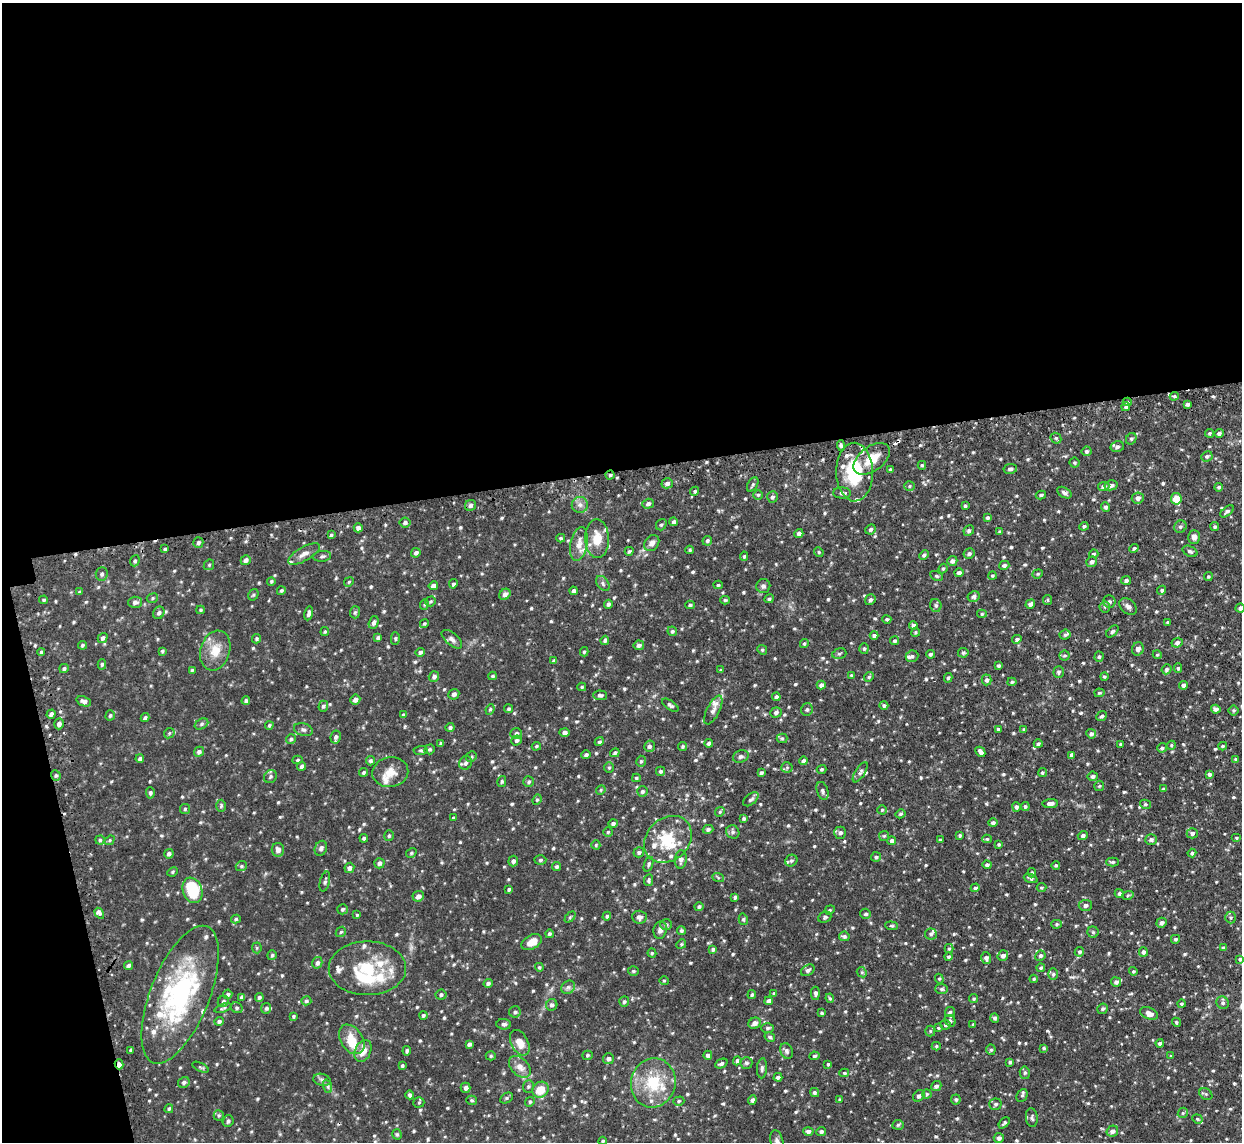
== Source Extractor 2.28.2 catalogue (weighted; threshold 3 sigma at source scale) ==
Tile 1 of 4 x 4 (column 1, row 1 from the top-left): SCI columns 34-1273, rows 3580-4719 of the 5026 x 4998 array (HDU 1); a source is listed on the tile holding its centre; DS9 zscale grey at full resolution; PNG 1244 x 1144 px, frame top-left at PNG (2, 3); each listed source drawn as its Kron ellipse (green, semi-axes under 4 px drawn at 4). Shown black and unused: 44% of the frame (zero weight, under 2 of 3 exposures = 4% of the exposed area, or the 3 px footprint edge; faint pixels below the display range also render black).
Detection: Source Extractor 2.28.2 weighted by HDU 2 'WHT'; one run over the whole footprint, this tile lists its part. Background 0.101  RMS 0.0077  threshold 0.0345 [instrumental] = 3 sigma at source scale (4.5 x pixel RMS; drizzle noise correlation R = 1.50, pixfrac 1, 0.05/0.05 arcsec/px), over >= 5 px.
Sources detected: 754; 1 inside a brighter object's white glare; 3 cosmic-ray / hot-pixel residue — neither listed nor drawn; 37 inside a brighter listed object's ellipse — not listed separately; of the other 713, all 500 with FLUX_AUTO >= 0.932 (the completeness limit of this list) listed and drawn (213 fainter detections not listed), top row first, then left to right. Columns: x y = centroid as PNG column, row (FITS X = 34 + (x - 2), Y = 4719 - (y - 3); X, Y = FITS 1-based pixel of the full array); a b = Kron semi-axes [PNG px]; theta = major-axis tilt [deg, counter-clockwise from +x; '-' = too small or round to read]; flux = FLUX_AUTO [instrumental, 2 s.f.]
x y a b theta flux
1174 396 4 4 - 1
1127 402 4 4 - 1.2
1188 404 4 3 - 2
1126 407 4 4 - 1.5
1210 433 4 4 - 1.2
1219 433 5 4 - 1.8
1056 438 6 5 - 1.2
1131 439 6 5 - 1.3
841 445 5 4 - 1.4
1117 447 7 5 14 2.1
1086 451 5 5 - 1.4
1207 456 6 5 - 1.6
872 459 21 12 37 16
1075 463 5 5 - 1
922 465 4 4 - 1.1
1010 469 7 5 10 2
890 470 4 4 - 1.4
854 472 29 18 -89 41
610 475 4 4 - 1
667 483 6 5 - 2.5
753 485 8 5 62 1.4
1111 485 6 5 - 2.5
909 486 5 5 - 1
1104 486 6 4 8 2.7
1219 487 4 3 - 1.4
695 491 5 4 - 1.3
842 493 9 5 -1 2.4
1064 493 8 5 -32 2.3
758 495 4 4 - 1.1
1041 495 5 3 - 1.2
772 497 6 5 - 1.8
1138 498 6 5 - 2.9
1176 499 5 5 - 20
648 504 6 5 - 2.2
470 505 6 5 - 2.2
580 505 8 8 - 3.2
965 506 3 3 - 1.4
1105 507 5 4 - 1.7
1227 511 8 4 41 1.6
987 518 4 4 - 1.5
405 522 5 5 - 1.9
674 522 4 4 - 1.6
661 525 6 5 - 1.2
1084 526 4 4 - 1.3
1180 527 6 5 - 1.6
1215 527 4 4 - 1.3
358 528 4 4 - 2.3
870 529 5 5 - 1.8
969 530 5 5 - 1.4
1000 532 4 4 - 1.2
799 533 5 4 - 2
331 535 4 4 - 1.1
1194 537 7 6 - 3
561 538 4 3 - 1.1
597 539 19 11 -89 12
707 541 5 4 - 1.4
198 542 5 5 - 1.6
652 543 8 7 - 3.5
579 544 17 8 79 6.8
1134 548 5 4 - 1.3
165 549 3 3 - 1.1
690 550 4 3 - 1
629 551 4 4 - 1.1
1190 551 8 5 -27 1.6
819 552 5 4 - 0.96
416 553 5 4 - 2
304 554 18 7 30 4.6
969 554 6 5 - 1.8
1094 554 5 4 - 1.2
924 555 5 4 - 1.6
322 556 9 5 8 1.6
744 556 4 4 - 1.2
246 560 5 4 - 2.6
135 561 6 4 68 1.4
952 561 5 4 - 2.6
1092 562 5 5 - 1.9
209 565 6 4 44 0.98
1004 565 5 4 - 1.7
943 568 5 3 - 0.97
959 573 5 4 - 2.1
102 574 7 6 - 1.8
1038 574 5 4 - 0.96
936 576 7 4 -27 1.2
992 576 4 4 - 0.96
1208 576 4 4 - 1
1126 580 5 4 - 1.5
271 581 4 4 - 1
349 582 5 4 - 0.94
603 583 8 5 -53 1.8
453 584 5 4 - 1.3
718 585 4 4 - 1.1
433 586 5 4 - 3.5
763 586 7 7 - 2.1
1162 590 5 4 - 1.3
281 591 4 4 - 1.1
574 591 4 3 - 1.7
79 592 4 3 - 1.1
505 594 6 5 - 3.1
253 595 6 5 - 1.2
974 597 6 5 - 1.6
152 598 6 4 24 1.1
769 599 5 4 - 1.3
44 600 4 3 - 1.1
725 600 5 3 - 1.1
870 600 5 5 - 2.1
1047 600 5 4 - 0.96
430 601 5 5 - 0.97
135 602 7 5 3 2.6
1109 602 6 6 - 1.7
424 604 5 4 - 0.97
608 604 4 4 - 1.7
1030 604 5 4 - 2.3
690 605 5 4 - 1.2
936 605 6 5 - 1.6
1105 607 5 5 - 1.2
1128 607 10 7 -42 2.8
1240 608 4 4 - 2
200 610 4 3 - 0.99
355 612 6 5 - 1.2
159 613 6 5 - 1.9
309 613 7 3 77 2.2
982 614 5 4 - 1
887 619 4 4 - 0.97
1168 622 3 3 - 0.95
374 623 6 5 - 2.3
424 624 5 4 - 0.99
913 625 4 4 - 1.6
672 631 5 4 - 1.4
1112 631 7 4 44 1.4
325 632 4 4 - 1
915 632 5 4 - 1.1
874 635 4 4 - 1.7
1065 635 5 5 - 1.5
103 638 5 4 - 2
378 638 4 3 - 1.8
257 639 5 4 - 1.1
395 639 6 4 -88 1.1
452 639 12 6 -41 2.8
1017 639 5 4 - 1.5
605 640 4 4 - 1.6
894 641 4 4 - 1.4
1177 643 6 4 25 2.2
804 644 4 4 - 1.1
82 645 4 4 - 1.1
639 645 5 5 - 2.2
864 648 5 5 - 1.3
1138 649 7 6 - 3.2
215 650 20 14 73 13
762 650 5 4 - 1
162 651 3 3 - 0.93
41 652 4 4 - 1.2
420 652 5 4 - 1.7
584 652 4 3 - 1.1
963 653 5 5 - 1.4
839 654 7 5 17 1.5
930 654 4 4 - 1.7
1064 655 5 5 - 1.2
1157 655 4 4 - 0.95
912 656 6 5 - 1.8
1099 657 5 4 - 1.2
554 661 4 4 - 2
102 664 5 4 - 1.3
998 666 3 3 - 1.2
64 668 5 4 - 1.5
1178 668 5 4 - 1.1
1166 669 5 4 - 1.6
192 670 3 3 - 0.93
721 670 4 3 - 1.1
1059 672 6 5 - 1.5
851 675 4 4 - 0.97
493 676 4 3 - 1.1
1104 676 4 4 - 1.1
434 677 5 5 - 2
869 677 5 4 - 1
948 678 5 4 - 1.2
987 680 5 5 - 2.1
1012 682 4 4 - 1.2
821 685 4 4 - 2.5
1183 685 4 4 - 2.2
582 687 4 4 - 0.97
1099 693 5 4 - 0.97
454 694 5 5 - 2.5
600 695 7 4 -3 1.8
776 697 4 4 - 2
355 700 5 5 - 3.5
84 701 7 4 -20 2.8
246 701 4 4 - 1.6
670 705 9 4 -34 1.7
884 705 4 4 - 1.4
323 706 5 4 - 1.7
490 709 5 4 - 1.1
509 709 4 4 - 1.2
807 709 6 5 - 1.5
1216 709 5 4 - 2.8
713 710 16 6 63 3.7
1233 710 5 5 - 1.1
776 713 6 5 - 1.9
51 714 4 4 - 2.2
110 715 5 4 - 1.2
403 715 4 3 - 1.3
1102 716 5 4 - 1.5
145 718 4 3 - 1.7
59 724 5 5 - 2.4
201 724 7 5 28 1.5
269 725 4 3 - 1
450 727 4 4 - 1.6
998 729 4 4 - 1.3
303 730 9 6 -16 2.2
1024 730 4 4 - 1.5
564 732 5 4 - 2.2
169 733 6 4 46 1.2
516 733 6 5 - 2
1091 734 5 4 - 2
336 737 6 5 - 2.2
782 738 5 5 - 1
291 739 5 4 - 1.4
516 740 5 5 - 1.8
599 742 5 4 - 1.3
441 743 4 3 - 1.3
709 743 4 4 - 2.1
1038 744 4 4 - 1.9
1120 744 3 3 - 1.1
1171 745 4 4 - 0.95
536 746 4 4 - 0.99
649 746 6 5 - 2
682 746 4 4 - 1.2
1223 746 4 3 - 1.1
1162 748 5 4 - 1.3
430 749 5 4 - 1.3
421 750 7 4 5 1.1
199 752 5 4 - 2.2
980 752 5 4 - 2.7
615 753 5 4 - 1.4
586 755 5 4 - 1.6
1071 755 4 3 - 1.7
471 757 5 5 - 1.2
741 757 8 6 20 2
140 759 4 3 - 1.7
1236 759 4 4 - 1
298 760 5 4 - 1.1
371 761 4 4 - 1.6
641 761 5 4 - 1.2
803 761 4 4 - 2.2
465 763 7 6 - 2.1
302 766 4 4 - 2.3
787 767 5 5 - 1
609 768 5 4 - 1
821 769 5 4 - 1.1
660 771 4 4 - 1.5
364 772 4 4 - 1.2
390 772 18 15 10 9.2
860 772 11 5 58 2
761 773 4 4 - 1.5
1042 773 4 4 - 1.3
1209 774 4 4 - 2
56 775 5 4 - 1.2
1093 776 5 5 - 2
270 777 7 6 - 1.5
636 778 4 3 - 0.96
502 781 5 4 - 1.2
529 782 5 5 - 1.3
1099 786 5 5 - 1
1163 789 4 4 - 1.1
601 790 5 4 - 1
823 791 9 5 -72 2
642 792 5 5 - 1.7
150 793 6 4 -87 1.4
751 799 9 5 39 2
537 800 5 4 - 1
1050 804 8 4 5 3
1145 804 5 4 - 1.2
221 806 6 5 - 1.3
1025 806 4 4 - 1.2
1016 807 5 4 - 2
185 809 5 5 - 1.1
882 810 4 4 - 1
720 812 5 4 - 1
900 814 5 4 - 1.2
453 818 4 3 - 0.96
744 819 4 4 - 1.3
613 823 5 4 - 1.8
993 823 5 4 - 1.9
708 829 5 4 - 1.6
608 832 5 4 - 1
733 832 7 6 - 1.8
840 833 6 6 - 2
1192 833 5 5 - 2.2
960 835 4 3 - 1
1083 835 5 4 - 1.9
389 836 5 5 - 1.3
884 836 5 5 - 0.98
364 838 4 4 - 1.4
1236 838 5 4 - 0.97
668 839 26 21 43 27
987 839 5 4 - 1
1151 839 6 5 - 1.7
100 840 4 4 - 1.2
110 840 5 4 - 0.95
940 840 3 3 - 0.94
892 841 4 4 - 2.4
999 844 4 3 - 1.1
596 845 4 4 - 0.95
321 848 8 6 68 2.2
278 850 7 6 - 3.7
639 852 5 5 - 1.6
411 853 5 4 - 1.1
1192 853 4 3 - 1.5
169 854 5 4 - 1.8
876 857 5 5 - 1.6
681 859 9 6 84 3
540 860 6 4 2 1.3
513 861 5 5 - 2.3
791 861 6 5 - 1.5
1113 862 6 4 1 1.3
379 863 5 5 - 2.3
649 864 8 4 69 1.5
987 865 4 4 - 1.8
1056 865 4 4 - 1.2
241 866 6 4 23 1.2
557 867 5 4 - 1.4
349 868 5 5 - 2.2
173 872 5 4 - 1.1
1032 873 5 3 - 0.97
718 877 6 4 -21 1.1
1031 879 7 4 -20 1.5
649 880 6 4 82 1.2
325 882 10 5 75 1.8
975 888 4 4 - 1.7
1041 888 5 4 - 1
509 889 3 3 - 1.3
192 890 13 9 -69 31
1119 893 4 4 - 1.7
1128 895 6 3 20 0.98
418 896 6 5 - 3.6
735 897 4 3 - 1.4
1085 905 6 5 - 2.3
699 906 4 4 - 1.3
342 909 5 5 - 1.5
830 910 5 4 - 0.98
99 913 6 4 -58 3.6
866 914 5 5 - 1.8
357 915 4 4 - 0.98
607 916 4 4 - 1.2
570 917 6 4 46 1.1
639 917 7 6 - 2.5
825 917 6 5 - 1.2
1231 917 6 5 - 1.4
236 919 5 4 - 1.2
743 919 6 4 -77 1.3
1161 923 5 4 - 2.4
1056 924 5 4 - 1.1
666 925 6 5 - 1.6
892 926 6 4 -6 1.1
660 930 9 6 79 3.1
681 931 4 4 - 1.3
341 932 6 4 44 1.1
1093 932 5 5 - 1.2
549 934 4 4 - 1.5
931 934 6 5 - 1.7
844 936 5 4 - 1.6
1175 939 4 4 - 1.4
532 942 11 7 28 7.4
681 944 5 4 - 1
257 948 5 5 - 0.96
1223 948 4 4 - 1.6
713 949 4 4 - 1.7
949 949 4 4 - 0.95
1079 952 5 4 - 1.3
1143 952 5 4 - 1.9
652 953 4 4 - 1
272 955 5 4 - 1.2
1003 956 5 5 - 2.6
1040 956 5 5 - 1.5
948 957 4 4 - 1.1
986 958 6 4 -74 2.2
1240 959 4 4 - 1.4
317 963 6 5 - 2.4
129 965 5 4 - 1.5
539 967 4 4 - 1.1
367 968 39 27 0 37
1041 968 4 4 - 1.3
808 970 7 5 32 2
633 971 5 4 - 1.3
1133 971 4 4 - 1.2
862 972 5 4 - 1
1053 974 6 5 - 1.4
939 979 5 4 - 0.96
1034 979 4 3 - 1
664 981 5 4 - 0.94
1116 982 5 4 - 2
488 983 4 4 - 1.9
568 987 7 6 - 2.1
942 989 6 5 - 1.5
815 993 6 4 -89 2
228 994 4 4 - 1.6
752 994 4 4 - 1.3
774 994 4 3 - 1.2
180 995 73 29 68 100
441 995 5 5 - 1.6
241 997 4 3 - 1.9
259 997 4 4 - 1.4
830 998 5 4 - 1.1
974 999 4 4 - 1
223 1001 6 5 - 1.7
306 1001 5 4 - 1.3
769 1001 4 4 - 3.6
624 1002 5 5 - 1.6
1223 1003 6 6 - 1.7
1181 1004 4 4 - 1
552 1005 6 5 - 2
223 1008 9 3 19 1.2
237 1008 6 5 - 1.5
266 1008 5 5 - 1.4
1102 1009 5 5 - 1.4
515 1012 6 6 - 1.8
950 1012 5 5 - 1.2
822 1013 4 3 - 1
1149 1013 9 5 -23 4.8
423 1015 4 4 - 1.2
293 1016 4 3 - 1.1
995 1018 4 4 - 1.6
219 1021 5 4 - 1.9
950 1021 6 5 - 1.4
1176 1022 5 4 - 1.1
754 1023 6 5 - 3.6
504 1024 7 5 -5 2
945 1025 5 5 - 1.4
973 1025 3 3 - 1.1
767 1028 6 5 - 1.5
938 1028 4 3 - 0.96
930 1031 5 5 - 1
770 1037 5 4 - 1.3
352 1039 16 11 -56 11
520 1043 14 8 -63 8.9
1160 1043 4 3 - 2.2
469 1044 4 3 - 1.8
936 1046 4 4 - 1.1
1044 1048 4 3 - 1.1
131 1050 4 3 - 1.5
991 1050 5 4 - 1.2
363 1051 11 8 66 8.5
407 1051 5 4 - 1.5
786 1051 8 6 -66 2.1
587 1055 5 4 - 1.1
708 1055 4 4 - 2.3
491 1056 5 4 - 1.1
814 1056 5 4 - 1.4
1171 1056 3 3 - 1
608 1059 5 5 - 2.6
737 1061 4 4 - 1.7
1010 1062 4 3 - 1.3
746 1063 6 6 - 1.7
119 1064 5 4 - 2.7
721 1064 6 4 26 1.9
828 1064 3 3 - 0.95
402 1066 4 3 - 1
200 1067 9 3 -27 1
520 1067 13 8 -44 5.8
762 1068 10 5 86 1.9
844 1073 5 4 - 1.1
1025 1073 6 5 - 1.4
778 1077 4 3 - 2
322 1080 9 6 -16 2
184 1082 6 5 - 1.7
653 1083 25 22 75 31
327 1086 7 4 -70 1.5
528 1086 6 5 - 1.5
936 1086 5 5 - 1.8
466 1088 5 5 - 2.2
541 1090 8 7 - 12
814 1093 5 4 - 1.5
927 1094 4 4 - 1.1
1206 1094 7 5 -34 1.3
410 1095 4 4 - 1.9
1022 1095 7 5 65 1.5
919 1096 6 5 - 1.8
507 1098 7 5 27 1.3
840 1099 4 4 - 1
956 1099 5 5 - 1.4
472 1100 5 4 - 1.1
752 1100 5 4 - 2
679 1101 6 4 18 1.2
419 1102 5 5 - 1
530 1102 5 4 - 1.1
995 1104 6 5 - 1.6
169 1109 4 4 - 1.2
1183 1113 5 4 - 0.99
219 1115 5 5 - 1.2
1032 1118 9 6 -83 1.9
1197 1119 5 4 - 1
228 1121 6 5 - 1.8
1004 1123 6 4 46 1.4
898 1125 5 5 - 1.3
808 1131 5 4 - 2.3
821 1131 5 4 - 1.7
1112 1131 6 5 - 2.6
397 1134 5 4 - 1.4
999 1138 5 5 - 2.6
603 1141 4 4 - 1.1
777 1142 12 6 -76 3
Overlapping masked pixels (flux is a lower limit): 5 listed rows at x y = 854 472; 610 475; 99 913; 180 995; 119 1064
Isophote crosses this tile's border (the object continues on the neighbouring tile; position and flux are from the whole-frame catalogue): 3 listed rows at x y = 1240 608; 1240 959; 777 1142